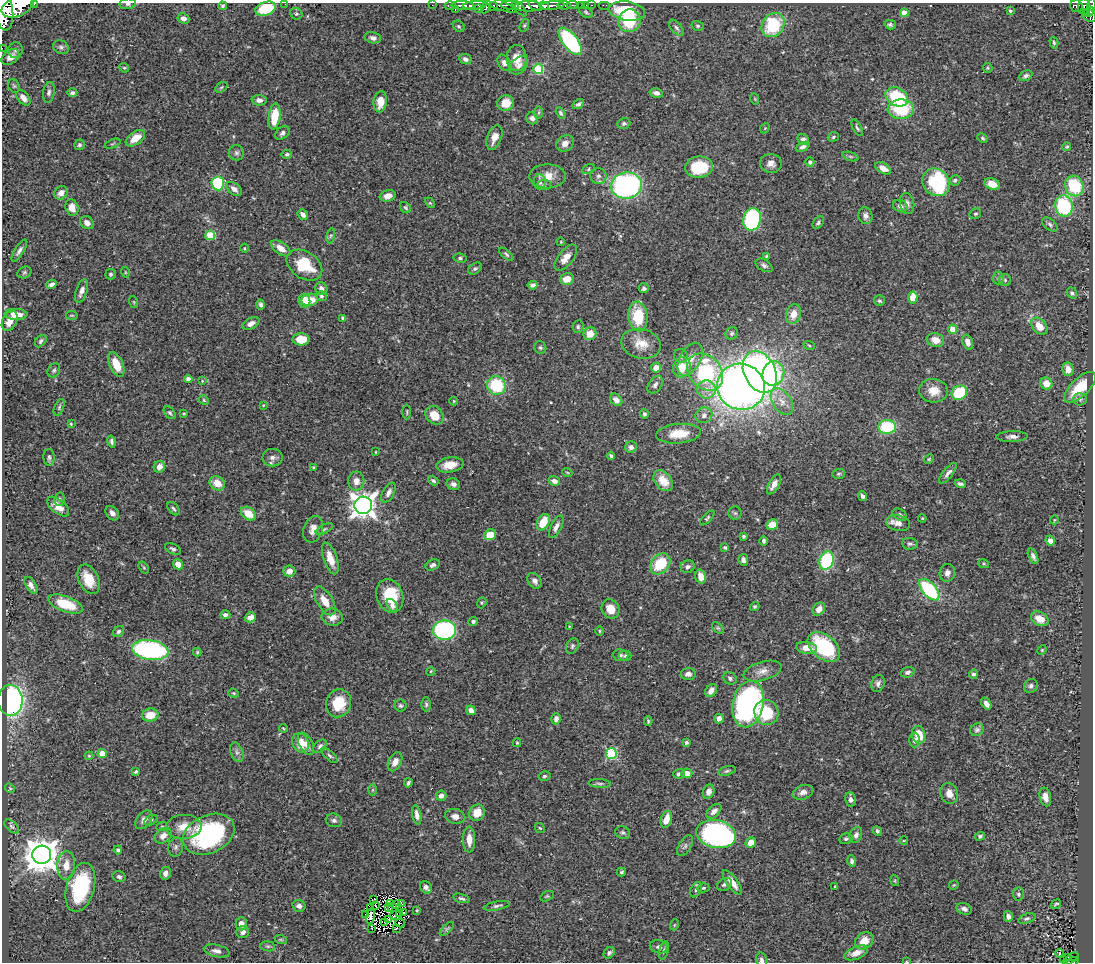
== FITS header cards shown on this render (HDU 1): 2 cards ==
NAXIS1  =                 1091
NAXIS2  =                  960

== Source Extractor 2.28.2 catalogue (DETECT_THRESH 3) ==
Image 1091 x 960 px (HDU 1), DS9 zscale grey, 1 PNG px = 1 image px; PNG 1095 x 964 px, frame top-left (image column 1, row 960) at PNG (2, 3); each listed source drawn as its Kron ellipse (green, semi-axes under 4 px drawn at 4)
Background 0.444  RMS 0.025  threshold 0.0739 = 3 sigma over >= 5 px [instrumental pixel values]
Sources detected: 450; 5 with non-positive FLUX_AUTO (blend fragments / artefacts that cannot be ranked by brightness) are neither listed nor drawn; the other 445 listed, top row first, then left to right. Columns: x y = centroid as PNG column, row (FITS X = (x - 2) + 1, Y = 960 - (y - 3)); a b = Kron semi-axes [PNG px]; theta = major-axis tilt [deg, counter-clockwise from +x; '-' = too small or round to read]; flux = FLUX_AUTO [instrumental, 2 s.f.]
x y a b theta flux
34 4 3 2 - 53
128 4 8 5 6 4.1
285 4 2 2 - 3.9
432 5 2 2 - 2.3
463 5 11 3 -2 430
475 5 12 3 4 420
500 5 17 4 -20 340
510 5 9 3 -6 180
552 5 12 3 6 430
564 5 6 3 -6 150
572 5 5 2 - 44
581 5 3 2 - 18
586 5 2 2 - 6.2
592 5 3 2 - 10
604 5 6 2 0 7.9
17 6 17 10 23 2500
222 6 4 3 - 2.4
450 6 5 3 - 54
528 6 14 5 0 750
535 6 7 4 -29 340
544 6 5 3 - 330
1076 6 6 5 - 120
486 7 6 4 58 130
493 7 4 3 - 160
1084 7 8 6 -85 150
1091 7 8 3 82 170
266 9 10 6 16 65
455 9 3 2 - 17
478 9 3 2 - 31
520 9 9 3 -48 200
5 11 19 8 -85 2000
627 11 18 9 -8 67
1010 11 4 3 - 1.7
586 12 8 4 -33 3.1
1089 12 5 2 - 140
904 13 4 4 - 20
296 14 6 5 - 3
1089 15 7 6 - 230
183 18 6 5 - 6.8
629 21 11 11 - 67
524 25 7 4 69 2.2
773 25 13 10 53 99
890 25 6 4 -14 3.4
459 26 6 5 - 2.8
698 26 6 5 - 2.9
676 28 10 5 -49 4.9
373 38 8 5 -11 6.1
570 41 16 7 -51 180
1054 43 6 4 -73 2.6
61 47 8 6 -30 4.8
2 48 2 2 - 3
15 50 8 7 - 4.3
10 57 10 6 37 13
517 58 13 10 -90 22
465 59 6 5 - 5.9
504 63 8 6 -61 6.6
519 65 10 7 45 7.6
124 68 5 4 - 1.9
988 68 5 4 - 1.9
538 69 5 5 - 100
1026 76 7 5 30 4.3
14 86 7 5 -62 2.7
221 87 6 4 32 2.7
49 92 10 5 80 5.2
72 93 5 4 - 4.1
656 93 7 4 -12 6.3
897 97 12 9 -28 86
23 98 9 5 -52 11
755 99 6 3 -72 1.6
259 100 7 5 -2 7.1
380 102 10 6 83 19
506 103 8 8 - 22
578 104 6 4 31 4.1
901 109 13 9 -1 75
539 113 6 3 89 2
561 113 6 4 -59 3.1
275 116 13 6 82 45
532 118 6 5 - 7.2
624 123 6 5 - 3.7
765 128 5 4 - 1.9
857 128 9 3 -62 2.6
282 133 8 5 41 5.2
494 137 13 7 69 15
833 137 6 4 19 2.8
135 138 11 6 36 21
983 138 6 4 -28 2.7
803 139 6 5 - 5
565 143 9 7 36 12
113 144 8 2 21 1.8
80 145 5 5 - 3.2
803 147 7 4 26 5.5
1067 147 4 3 - 2.1
236 153 7 7 - 4.8
287 154 5 4 - 3.1
850 156 8 3 -19 2.7
810 162 4 4 - 4.7
771 163 11 9 -7 10
699 167 14 10 7 69
883 168 8 5 -31 14
589 169 6 4 30 3.1
547 176 18 12 -1 24
598 176 8 8 - 5.9
955 180 6 5 - 3.3
540 182 8 6 -83 5.4
936 182 14 13 - 160
218 183 7 6 - 100
992 184 8 5 -21 20
544 185 7 5 2 3.5
626 186 15 13 9 350
1074 186 10 9 - 87
234 189 9 5 -39 8.1
61 193 7 6 - 9.2
388 196 8 5 15 11
430 203 6 4 -44 1.8
907 203 10 7 -77 8.1
900 206 7 6 - 6.1
1064 206 10 8 -77 130
72 208 8 6 -71 18
405 208 6 5 - 2.9
303 214 6 4 -51 8.2
975 214 6 5 - 3.1
865 216 8 7 - 7.7
752 219 11 9 78 180
818 222 7 4 51 3.4
87 223 7 6 - 8.3
1050 224 9 5 -40 4.1
210 235 5 5 - 71
331 236 7 4 81 2.7
561 242 4 3 - 1.4
244 248 4 3 - 1.5
281 248 11 6 -35 15
19 251 12 4 58 6.1
506 254 9 4 -42 2.9
766 256 4 3 - 2.2
460 258 6 4 -10 3.4
566 258 15 7 51 16
304 265 19 13 -34 60
764 265 9 5 -31 5
475 269 7 5 35 3.1
24 272 7 5 26 3
125 272 5 3 - 1.6
111 274 5 5 - 2.8
998 278 6 6 - 3.9
567 279 7 6 - 20
1005 280 6 6 - 3.6
52 284 6 4 24 5.8
533 285 5 4 - 4.5
644 288 5 5 - 4.1
321 289 6 5 - 6.5
82 291 12 5 70 8.8
1072 293 6 5 - 3.5
321 296 5 5 - 2.9
913 297 6 4 81 25
310 300 8 6 11 27
304 301 7 6 - 25
879 301 5 5 - 3.2
134 302 6 3 -71 1.8
261 305 5 4 - 3.6
16 314 11 5 -2 18
793 314 10 7 74 19
72 315 6 3 -8 1.6
638 316 15 9 -85 69
343 318 4 4 - 4.4
10 321 11 7 62 17
251 323 9 5 26 8.8
1039 326 10 6 -48 22
578 327 6 5 - 3.2
953 329 4 4 - 27
732 333 6 5 - 3
590 334 6 6 - 23
301 339 8 6 0 30
935 340 9 7 -20 16
41 341 7 5 51 3.5
968 342 7 5 -69 11
641 344 20 14 -13 27
809 345 6 3 -20 1.8
540 348 6 6 - 3.3
681 356 7 6 - 4.6
690 359 18 10 60 19
116 364 13 6 -66 31
682 367 10 8 72 27
656 368 5 4 - 16
1068 369 7 5 -80 15
54 370 7 6 - 3.8
705 372 20 16 -49 180
760 372 22 15 -63 480
773 374 12 10 67 78
188 379 4 4 - 7.2
202 381 4 3 - 1.3
1046 384 6 6 - 19
496 385 9 9 - 83
655 385 10 6 55 5.5
741 387 24 23 - 1200
1080 387 20 9 44 53
706 389 9 9 - 12
934 391 14 11 -5 25
959 393 8 7 - 79
1080 399 7 6 - 4.2
204 400 5 4 - 2.3
616 400 7 5 -48 10
454 401 4 4 - 1.5
782 402 15 9 -56 17
263 405 4 4 - 1.5
59 407 9 4 66 3.2
407 412 7 3 -90 1.9
170 413 7 5 -50 3.6
184 413 4 3 - 1.4
644 414 5 4 - 3.5
434 415 10 8 -45 27
704 415 8 7 - 6.9
71 424 3 3 - 1.7
887 427 9 7 5 90
679 434 22 9 5 33
1012 436 15 5 1 7.9
112 441 6 4 -76 4.5
631 447 6 5 - 5.3
376 452 3 2 - 1.2
611 456 4 3 - 3.4
49 457 8 5 -89 3.9
272 458 10 9 - 8.4
929 459 5 4 - 2.1
450 465 14 7 8 22
159 467 6 5 - 14
313 467 3 2 - 1.7
567 472 5 3 - 1.4
948 473 12 5 51 6.9
838 474 6 5 - 2.9
356 481 9 8 - 12
433 481 6 4 -34 3.2
554 481 6 5 - 8
663 481 12 8 -50 27
217 483 8 6 -37 22
453 484 7 5 -21 6.4
774 484 11 5 60 12
960 484 5 3 - 4.4
388 493 11 5 61 7.1
862 496 5 4 - 4.6
59 499 7 5 79 2.8
363 505 9 8 - 1600
58 507 13 7 -39 18
174 509 8 5 -51 3.8
112 513 8 6 -50 7.5
735 513 6 6 - 3.4
248 514 8 6 -35 29
900 515 8 5 -31 4
707 518 9 4 47 2.9
922 518 4 3 - 1.3
1054 520 4 3 - 1.3
543 522 9 6 62 39
898 523 12 7 -12 11
772 525 6 5 - 25
556 527 12 5 63 8.3
313 529 13 9 71 14
324 529 9 4 27 3.7
490 535 6 5 - 26
744 536 3 3 - 2.7
764 541 5 4 - 4.1
1050 541 5 4 - 7.8
910 544 8 5 -6 3.8
725 547 4 3 - 2.3
173 549 8 5 -27 4.3
1033 556 8 4 -66 5.6
330 558 16 7 -71 25
743 560 6 5 - 4.9
826 560 9 6 72 140
178 564 5 4 - 17
660 564 11 8 49 60
984 564 5 3 - 1.9
433 565 7 5 27 5.2
688 567 7 6 - 4.7
144 568 6 4 -58 2.5
289 571 6 5 - 13
947 573 9 7 74 8.1
701 577 7 5 -73 18
89 579 16 10 -65 32
535 581 8 6 -54 7.2
31 585 9 5 -60 7.6
929 590 13 7 -48 150
390 596 17 13 -71 58
325 601 16 8 -59 22
482 603 6 4 69 2.1
65 604 18 7 -20 56
392 605 7 4 -57 5.9
755 606 5 4 - 2.4
611 609 10 8 -57 23
819 609 7 5 49 12
225 615 5 4 - 5.4
250 617 6 5 - 13
332 617 10 8 -8 12
1040 619 9 6 -28 23
473 621 5 4 - 3.7
569 626 4 3 - 1.2
718 628 7 4 -44 2.8
444 630 11 9 0 250
118 631 6 5 - 3.4
599 631 5 3 - 1.6
572 646 8 6 64 3.7
824 647 19 11 -39 140
807 648 10 6 -9 18
150 650 18 10 -8 280
1042 650 5 4 - 1.7
197 652 4 4 - 2.1
620 655 8 6 -6 3.9
625 656 6 5 - 2.8
431 671 4 3 - 1.5
763 671 19 9 16 15
908 672 7 5 21 4.8
688 674 7 6 - 7.1
973 674 4 4 - 3.9
730 678 7 6 - 4.5
878 683 9 6 72 5.9
1031 686 7 6 - 4.7
711 691 7 5 53 12
234 693 5 4 - 2.2
10 700 15 12 -89 380
338 703 14 12 75 45
426 704 7 4 -89 3.2
748 704 23 15 78 500
986 704 6 4 -56 7
400 706 6 6 - 3.2
471 710 5 4 - 11
766 712 13 12 - 59
150 715 8 6 12 29
719 718 5 4 - 8.9
556 719 5 4 - 7.1
648 721 5 3 - 2.2
283 728 4 3 - 1.6
977 730 7 6 - 4.3
919 735 9 6 -75 36
914 740 7 5 88 4.8
686 742 3 3 - 2.7
300 743 10 8 -63 27
517 743 4 3 - 1.9
306 744 12 6 -62 11
320 746 8 5 46 4.2
237 752 10 6 -69 6.3
102 753 4 4 - 30
611 754 5 5 - 140
89 756 4 4 - 1.9
330 756 10 4 -41 3.8
395 762 10 6 64 11
727 771 9 4 18 3.5
136 772 4 3 - 2.4
687 773 5 4 - 15
679 774 6 5 - 5
544 776 6 4 17 2.7
408 783 4 3 - 3.1
600 783 11 4 -3 3.3
10 788 5 4 - 2
373 790 6 4 89 2.3
709 792 7 5 66 8.9
803 792 11 7 19 9.2
949 793 11 8 -70 12
441 796 5 5 - 8.8
1045 797 9 5 -77 12
851 799 7 5 -78 5.6
714 811 9 5 44 7.4
477 813 8 7 - 24
417 815 10 4 -78 8.1
455 816 10 7 -13 10
666 819 8 5 72 21
144 820 10 7 52 8
151 820 7 4 31 2.8
334 820 8 6 -14 5.1
12 826 9 5 -43 3.7
162 826 5 3 - 1.6
184 827 17 12 3 23
540 828 6 4 -43 2.3
877 831 5 4 - 3.9
623 833 7 6 - 3.6
209 834 27 19 24 240
716 834 20 13 -12 400
856 835 8 6 68 5.6
163 836 9 7 34 12
980 836 5 4 - 3.5
846 839 7 5 11 3.4
469 840 13 6 -90 16
904 840 4 2 - 1.1
751 843 5 5 - 19
685 846 11 6 58 4.9
176 847 9 7 79 5.4
118 850 4 4 - 3.7
42 855 9 9 - 3500
852 861 5 4 - 4.4
66 865 14 9 85 19
621 872 5 3 - 2.3
165 873 6 5 - 6.9
119 877 6 5 - 3.8
895 881 5 3 - 1.5
732 882 14 5 -54 19
725 884 8 5 30 4.9
954 885 5 3 - 1.6
835 886 3 3 - 1.9
80 887 25 14 75 110
426 887 7 5 -54 6.3
703 888 6 4 14 2.3
696 890 8 5 63 3.8
1018 894 6 5 - 3.5
547 896 7 4 29 2.3
461 898 9 4 -16 3.6
373 899 4 2 - 0.75
391 903 3 2 - 0.57
397 904 3 2 - 1.9
402 904 3 2 - 3.1
1056 904 5 2 - 2.3
375 905 4 2 - 0.37
299 906 6 5 - 5.3
497 906 13 4 11 4.8
371 907 2 2 - 1.3
392 907 4 2 - 0.89
388 908 4 2 - 1.3
964 909 8 5 -19 6
417 910 3 2 - 1.6
404 913 4 3 - 0.91
365 914 2 2 - 2
400 914 3 2 - 0.74
395 915 5 2 - 0.93
371 916 8 3 82 2.5
1008 916 5 4 - 6.8
1027 919 9 5 17 3.9
389 920 4 2 - 1.9
385 922 3 2 - 1.1
400 923 5 2 - 1.9
241 924 6 5 - 10
674 925 5 3 - 1.4
397 928 3 2 - 1.8
372 929 3 2 - 0.14
447 929 9 3 45 3.2
243 932 6 6 - 8.6
281 940 6 4 -19 2.6
864 941 10 7 39 27
268 946 7 5 -7 3.5
659 947 9 6 -13 5.8
664 950 9 5 74 3.9
217 951 13 6 -13 8.7
609 953 6 5 - 4.2
856 953 12 6 22 15
1059 953 4 4 - 3.3
1074 956 4 2 - 12
1068 957 4 2 - 7.7
1063 959 3 2 - 2.1
1071 959 9 2 36 44
761 960 7 5 -78 5.6
1073 961 6 3 9 69
906 962 3 2 - 1.2
At the frame edge (FLAGS 8, measured only in part): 10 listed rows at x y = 34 4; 128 4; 285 4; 17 6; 1091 7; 5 11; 2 48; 761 960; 1073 961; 906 962
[5 non-positive-flux detections neither listed nor drawn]